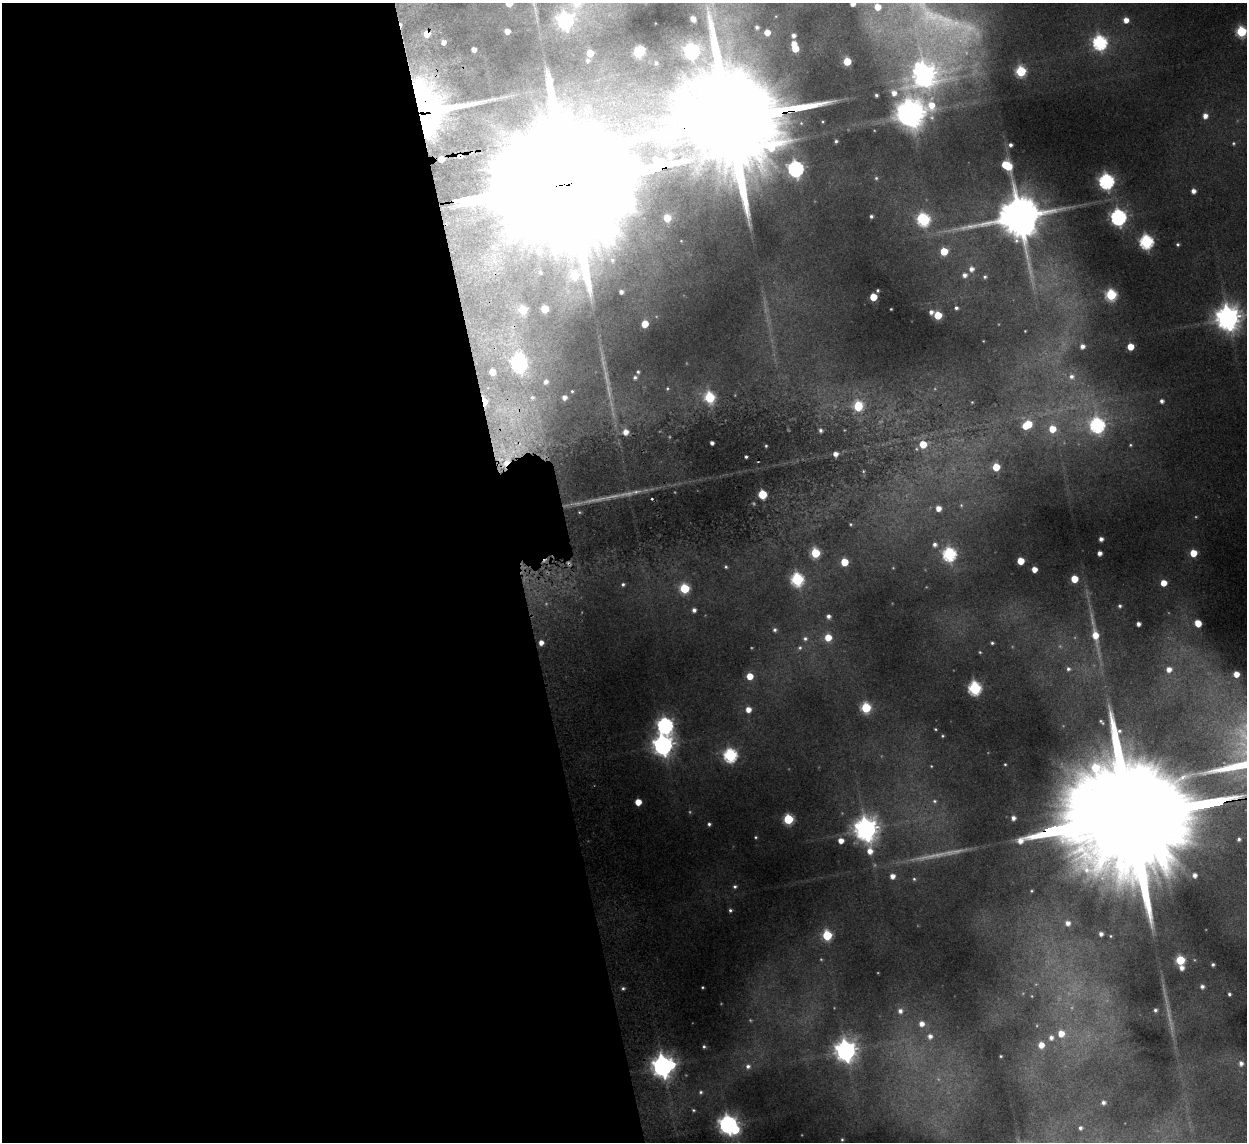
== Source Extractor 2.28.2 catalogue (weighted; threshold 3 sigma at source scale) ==
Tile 9 of 4 x 4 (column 1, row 3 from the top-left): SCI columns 53-1297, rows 1294-2433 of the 5083 x 4981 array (HDU 1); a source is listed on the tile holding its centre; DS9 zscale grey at full resolution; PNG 1249 x 1144 px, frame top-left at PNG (2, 3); no overlay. Shown black and unused: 42% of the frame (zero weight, under 2 of 3 exposures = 3% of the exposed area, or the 3 px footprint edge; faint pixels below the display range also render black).
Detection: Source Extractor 2.28.2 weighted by HDU 2 'WHT'; one run over the whole footprint, this tile lists its part. Background 0.165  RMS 0.014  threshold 0.0629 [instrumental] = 3 sigma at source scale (4.5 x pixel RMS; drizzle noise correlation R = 1.50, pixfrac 1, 0.05/0.05 arcsec/px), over >= 5 px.
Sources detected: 241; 35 too faint to see at this stretch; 6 inside a brighter object's white glare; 4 cosmic-ray / hot-pixel residue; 1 long thin detection or spike segment (spike, bleed or trail) — not listed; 2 inside a brighter listed object's ellipse — not listed separately; the other 193 listed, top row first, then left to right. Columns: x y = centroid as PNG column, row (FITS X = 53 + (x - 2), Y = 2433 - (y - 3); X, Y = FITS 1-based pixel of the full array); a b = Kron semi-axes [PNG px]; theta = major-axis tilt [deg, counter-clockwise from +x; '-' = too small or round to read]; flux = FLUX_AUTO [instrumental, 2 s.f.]
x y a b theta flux
509 3 5 5 - 35
852 3 4 4 - 13
877 7 5 5 - 23
693 19 6 4 -52 12
1126 20 5 5 - 17
565 21 8 7 - 520
757 27 4 3 - 4.1
507 31 4 4 - 13
1241 31 6 6 - 170
767 32 5 5 - 20
427 34 5 5 - 21
793 35 4 4 - 6.7
443 42 4 4 - 8.6
1100 42 7 7 - 400
794 44 4 4 - 12
795 48 5 5 - 44
474 49 4 4 - 11
641 50 6 5 - 93
692 51 7 7 - 400
590 53 5 5 - 40
587 60 5 5 - 4.1
847 61 5 5 - 54
656 63 3 3 - 2.1
1021 71 6 6 - 160
924 74 50 22 54 1800
876 95 4 3 - 3.5
422 107 50 30 1 980
911 113 14 11 -3 3200
1205 116 6 6 - 13
836 141 4 4 - 3.5
1233 143 6 6 - 3.3
1010 145 4 4 - 5.1
441 159 5 4 - 17
1007 166 11 6 -53 87
796 169 7 7 - 630
876 178 6 5 - 3.3
1106 181 7 7 - 510
562 184 151 26 9 180000
1193 191 5 5 - 9.9
871 216 4 3 - 3.6
1019 217 16 13 9 9000
1118 217 7 7 - 640
667 218 5 5 - 43
923 220 8 6 -46 280
681 241 4 3 - 1.4
1146 242 7 6 - 370
1178 244 5 4 - 3.3
494 246 8 6 -1 6.8
944 251 5 5 - 56
612 260 9 8 - 7.9
971 269 7 6 - 10
540 272 6 5 - 2.8
965 275 6 6 - 8.5
985 277 5 5 - 3.5
878 290 3 3 - 2.3
621 292 5 5 - 7
1111 295 6 6 - 180
873 297 5 5 - 45
956 308 4 4 - 3.9
545 309 5 5 - 44
891 309 3 3 - 1.4
523 310 5 5 - 81
931 312 4 4 - 6.5
938 315 5 5 - 52
1228 318 9 9 - 2200
645 324 6 5 - 36
1025 331 3 3 - 1.2
1082 346 5 5 - 8.9
1130 347 5 5 - 34
519 364 7 7 - 510
492 372 5 5 - 25
638 372 5 5 - 3.4
635 377 6 6 - 5
1072 377 10 10 - 13
546 382 6 5 - 7.2
667 388 6 6 - 3.2
572 391 3 3 - 1.8
532 397 7 6 - 5.7
564 397 5 5 - 8.9
709 397 7 6 - 140
1162 401 5 5 - 6.8
484 402 7 4 -78 60
972 402 3 3 - 1.3
858 406 7 6 - 79
1027 425 9 6 33 65
1097 425 8 8 - 440
1052 429 7 7 - 38
821 430 4 4 - 4.2
625 432 7 7 - 15
712 443 4 4 - 5.3
923 444 6 6 - 36
1130 445 6 5 - 3
766 446 3 3 - 1.9
510 454 63 33 43 250
836 454 5 4 - 8.7
996 467 5 5 - 53
863 471 4 4 - 1.7
636 492 18 6 8 13
762 494 6 5 - 60
652 499 3 2 - 1.7
961 505 6 5 - 2.9
938 508 5 5 - 15
579 512 3 3 - 1.8
851 524 5 5 - 2.5
1101 539 4 4 - 7.7
935 544 6 6 - 6.4
815 553 6 6 - 100
1099 553 4 4 - 9.7
1193 553 5 5 - 40
949 554 7 6 - 330
1020 561 5 5 - 41
844 562 5 5 - 48
726 567 4 4 - 2.7
1034 569 5 4 - 18
797 579 7 6 - 270
1074 579 5 5 - 36
1163 583 5 5 - 27
623 584 5 5 - 3.8
684 588 6 6 - 120
1120 606 5 5 - 3.9
694 610 4 4 - 7.1
828 616 5 5 - 7.1
1198 623 6 5 - 34
1138 624 4 4 - 8.2
775 630 6 6 - 4.6
1095 635 47 8 -79 57
828 637 5 5 - 38
805 639 7 7 - 5.8
541 643 5 5 - 13
992 643 4 3 - 2.9
800 648 7 6 - 4.5
980 652 4 4 - 1.9
1068 669 7 7 - 5.5
1169 669 6 6 - 13
1236 674 5 5 - 20
750 676 5 5 - 33
975 688 7 6 - 280
866 708 6 6 - 130
748 709 6 6 - 17
1101 722 7 4 -42 3.2
665 725 8 7 - 600
935 729 3 3 - 1.8
942 736 3 3 - 1.9
663 745 8 8 - 1300
730 755 7 6 - 340
1005 764 3 3 - 1.7
931 766 4 4 - 1.5
934 801 7 7 - 4.4
638 802 5 5 - 28
1130 817 113 24 9 160000
1013 818 4 4 - 8.1
788 819 6 6 - 140
709 824 4 4 - 3.8
866 829 11 8 -80 1900
756 837 3 3 - 1.9
1239 839 4 3 - 3.9
841 841 5 5 - 15
1194 875 4 4 - 7.4
892 876 5 5 - 12
914 879 5 4 - 2.7
735 887 6 5 - 3.6
1032 891 3 3 - 1.8
730 910 5 5 - 3.7
1068 923 6 6 - 11
1101 934 4 4 - 7.1
827 935 6 6 - 110
1111 936 4 3 - 1.8
1180 960 6 5 - 95
1213 965 4 4 - 3.9
1181 968 5 5 - 9.4
1202 986 5 5 - 6.2
702 987 3 3 - 2.1
623 988 6 5 - 3.7
1229 994 4 4 - 3.8
1155 1010 4 3 - 3.6
900 1011 8 7 - 9.8
922 1024 7 7 - 14
1061 1034 7 7 - 26
930 1036 7 7 - 11
1051 1038 7 7 - 9.5
1041 1045 7 6 - 19
704 1047 5 4 - 3.1
846 1051 8 8 - 1500
1001 1056 3 2 - 1.6
1241 1063 6 5 - 7.1
663 1066 9 9 - 1400
748 1066 7 7 - 7.2
701 1092 6 6 - 4.3
1103 1102 4 4 - 5.6
693 1110 6 6 - 3.2
728 1124 7 7 - 960
1080 1128 5 5 - 5
842 1139 6 5 - 3.3
Overlapping masked pixels (flux is a lower limit): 7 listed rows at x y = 427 34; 422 107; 441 159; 562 184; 484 402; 510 454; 1130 817
Isophote crosses this tile's border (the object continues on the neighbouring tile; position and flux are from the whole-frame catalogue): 8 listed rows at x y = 509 3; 852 3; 565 21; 1241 31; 924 74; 562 184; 1228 318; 1130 817